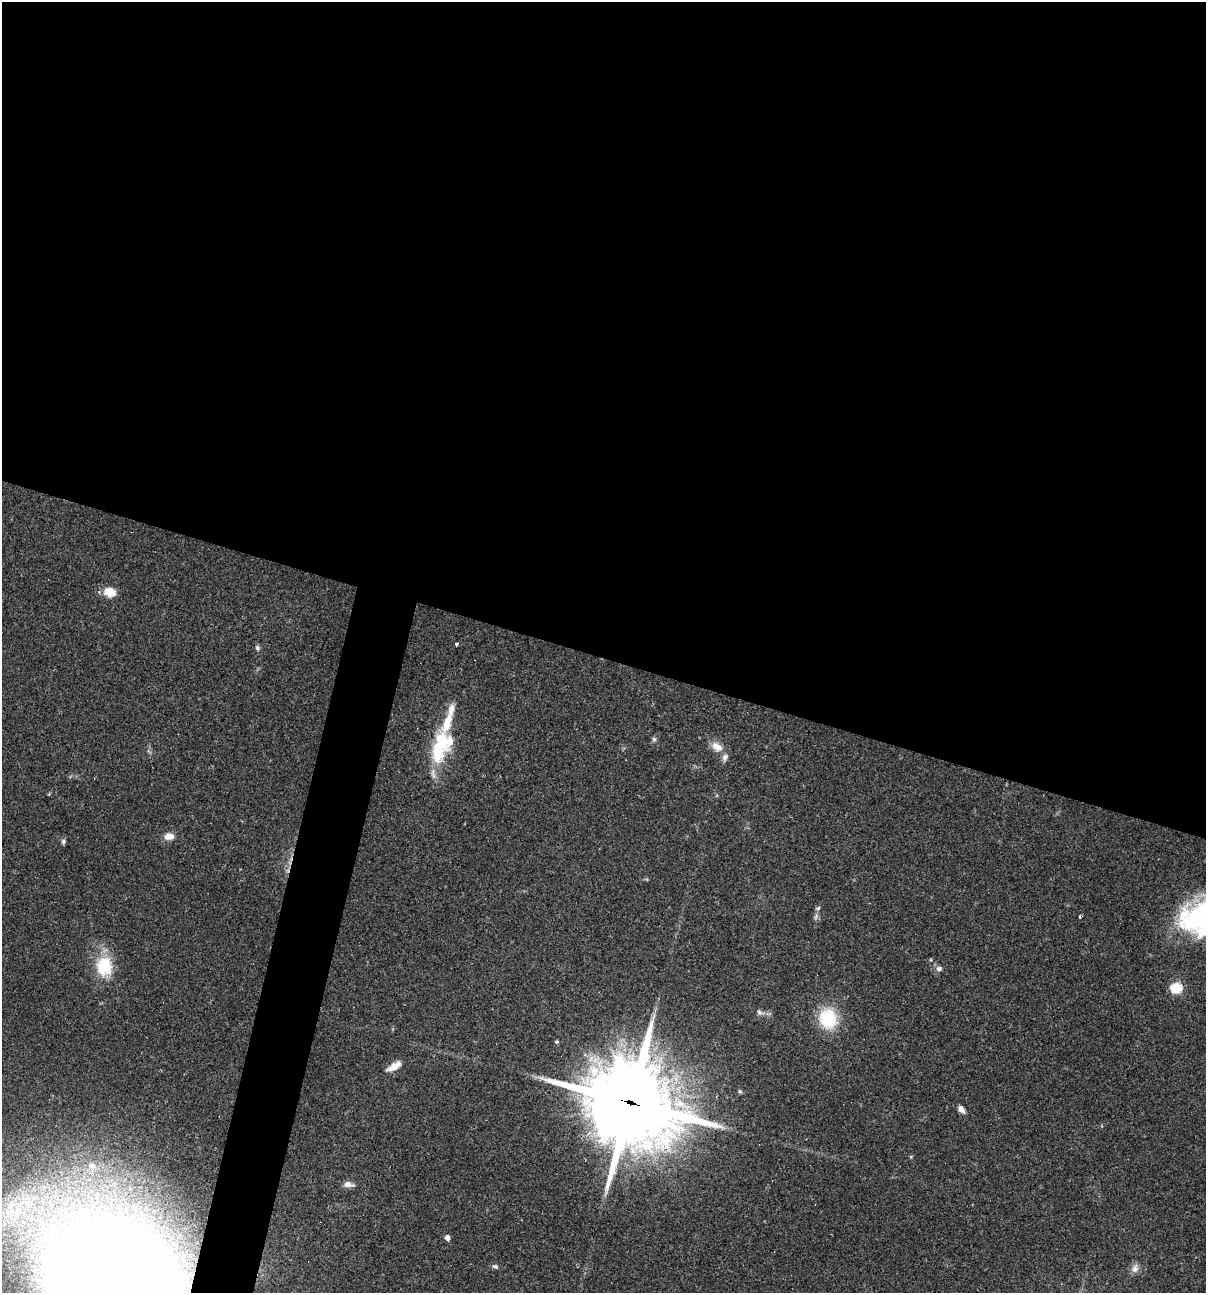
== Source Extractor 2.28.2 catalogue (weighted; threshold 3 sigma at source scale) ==
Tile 3 of 4 x 4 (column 3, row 1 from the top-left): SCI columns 2655-3858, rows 3875-5165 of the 5184 x 5165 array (HDU 1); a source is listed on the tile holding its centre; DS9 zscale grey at full resolution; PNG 1208 x 1295 px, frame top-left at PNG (2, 2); no overlay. Shown black and unused: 54% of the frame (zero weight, under 2 of 3 exposures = <1% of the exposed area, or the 3 px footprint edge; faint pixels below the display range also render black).
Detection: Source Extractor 2.28.2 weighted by HDU 2 'WHT'; one run over the whole footprint, this tile lists its part. Background 0.0493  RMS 0.005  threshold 0.0227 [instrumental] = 3 sigma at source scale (4.5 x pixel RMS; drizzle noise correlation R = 1.50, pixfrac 1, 0.05/0.05 arcsec/px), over >= 5 px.
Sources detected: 34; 1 inside a brighter object's white glare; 2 cosmic-ray / hot-pixel residue — not listed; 3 inside a brighter listed object's ellipse — not listed separately; the other 28 listed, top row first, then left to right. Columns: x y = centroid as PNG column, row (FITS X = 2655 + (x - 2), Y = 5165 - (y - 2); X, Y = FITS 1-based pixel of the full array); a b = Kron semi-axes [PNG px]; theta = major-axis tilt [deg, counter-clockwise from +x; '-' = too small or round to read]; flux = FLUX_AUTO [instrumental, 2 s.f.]
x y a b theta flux
110 592 12 9 -13 7.8
456 644 4 4 - 0.89
257 648 7 6 - 1.2
448 720 54 10 73 16
654 739 6 6 - 1
717 747 17 10 -34 5.1
438 750 24 14 86 25
169 836 13 9 4 3.9
63 841 6 6 - 1.2
818 908 6 5 - 0.93
1202 915 51 27 25 87
931 960 4 3 - 0.44
104 966 25 20 88 19
939 968 7 6 - 1.7
1176 988 6 5 - 46
759 1012 8 6 -18 1.4
828 1018 27 23 -73 19
557 1042 4 4 - 0.83
394 1066 17 7 32 5.4
740 1092 6 4 -2 0.73
630 1102 30 28 -44 5500
961 1109 9 6 -52 2.6
92 1165 9 7 -26 2.1
348 1184 13 7 -9 2.7
13 1211 48 37 5 66
447 1238 5 5 - 2.2
495 1267 8 6 -28 1.3
1135 1268 12 8 72 2.8
Overlapping masked pixels (flux is a lower limit): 1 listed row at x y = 630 1102
Isophote crosses this tile's border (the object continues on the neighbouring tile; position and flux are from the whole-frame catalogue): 1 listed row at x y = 1202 915